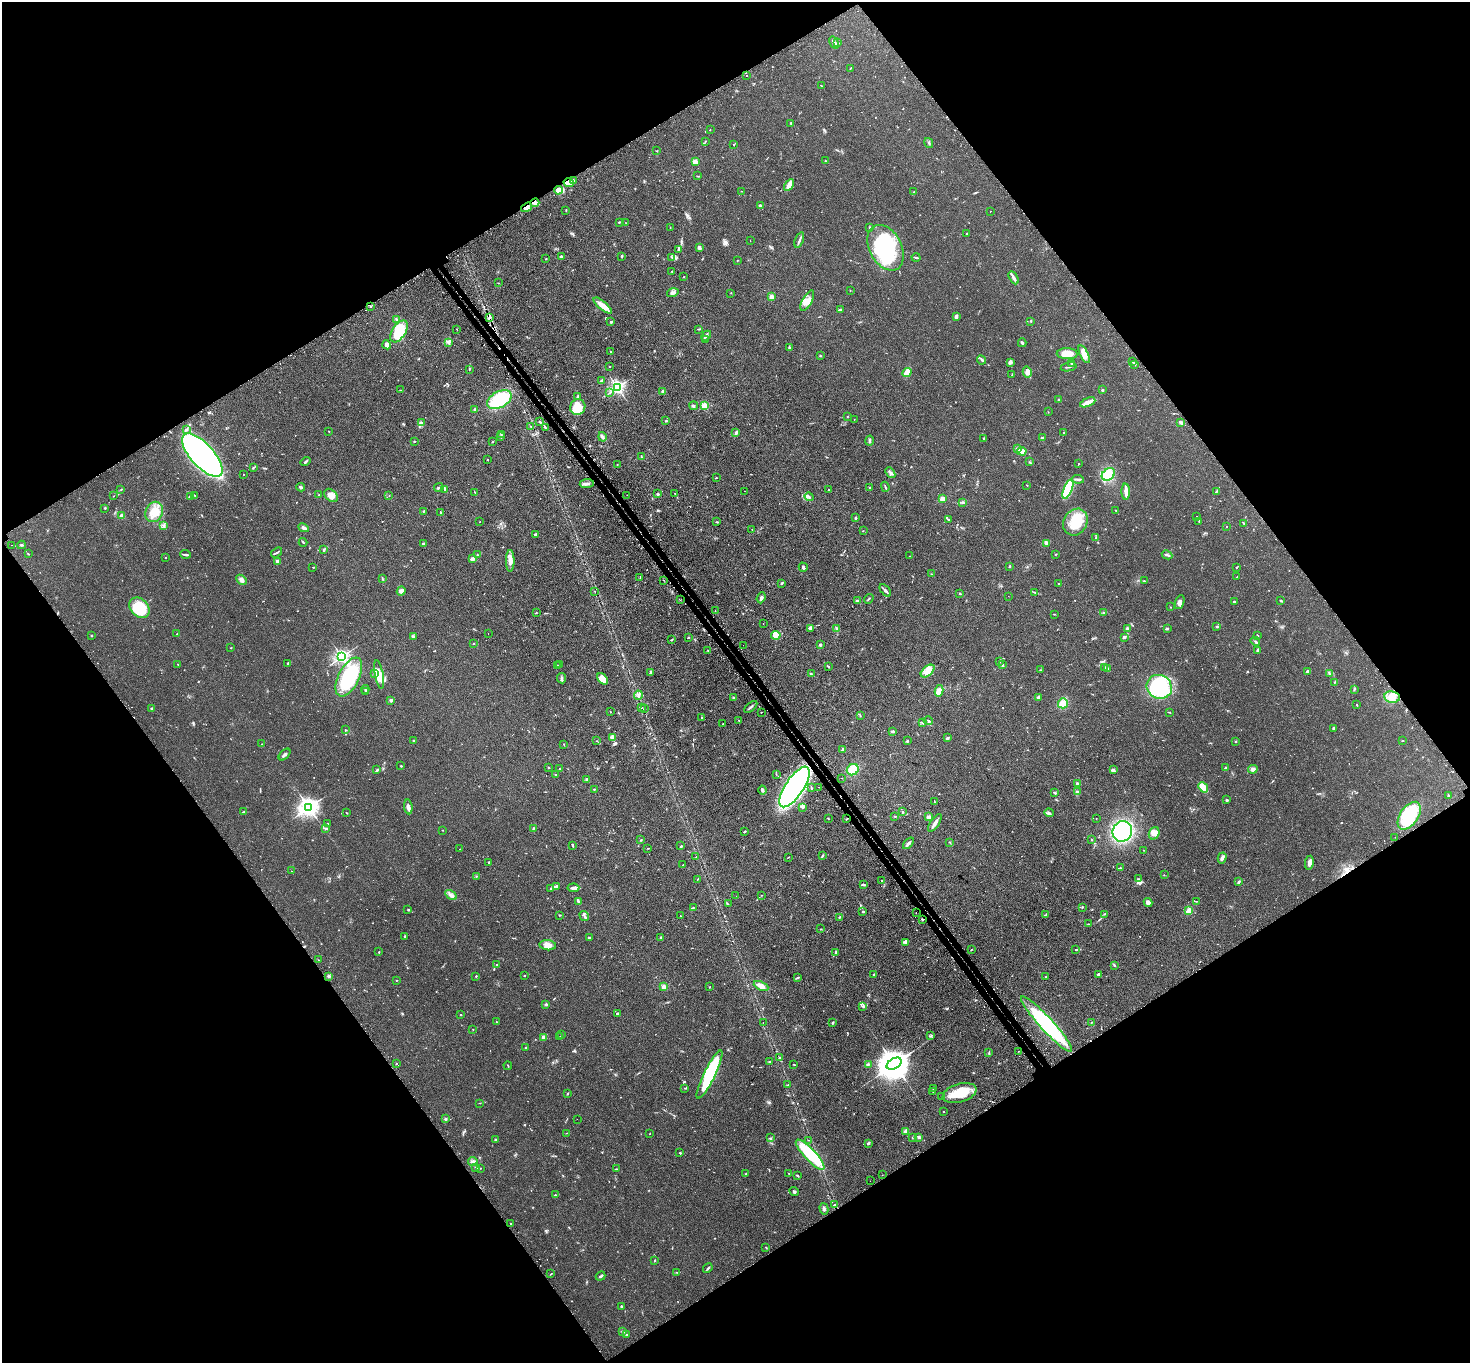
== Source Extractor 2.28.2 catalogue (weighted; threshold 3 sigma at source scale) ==
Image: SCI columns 48-5917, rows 186-5626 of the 5963 x 5953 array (HDU 1 of 3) = the unmasked area's bounding box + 8 px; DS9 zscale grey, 4 x 4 block average (1 PNG px = mean of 4 x 4 image px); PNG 1472 x 1365 px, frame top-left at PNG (2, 2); each listed source drawn as its Kron ellipse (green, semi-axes under 4 px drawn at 4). Shown black and unused: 49% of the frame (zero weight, under 2 of 3 exposures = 4% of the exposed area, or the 3 px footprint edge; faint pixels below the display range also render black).
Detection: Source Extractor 2.28.2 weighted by HDU 2 'WHT'. Background 0.111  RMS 0.0076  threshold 0.0342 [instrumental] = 3 sigma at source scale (4.5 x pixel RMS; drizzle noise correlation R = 1.50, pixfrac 1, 0.05/0.05 arcsec/px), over >= 5 px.
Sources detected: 909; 3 too faint to see at this stretch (4 x 4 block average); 8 inside a brighter object's white glare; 60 cosmic-ray / hot-pixel residue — neither listed nor drawn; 20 coinciding with a brighter row at this scale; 32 inside a brighter listed object's ellipse — not listed separately; of the other 786, all 500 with FLUX_AUTO >= 1.64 (the completeness limit of this list) listed and drawn (286 fainter detections not listed), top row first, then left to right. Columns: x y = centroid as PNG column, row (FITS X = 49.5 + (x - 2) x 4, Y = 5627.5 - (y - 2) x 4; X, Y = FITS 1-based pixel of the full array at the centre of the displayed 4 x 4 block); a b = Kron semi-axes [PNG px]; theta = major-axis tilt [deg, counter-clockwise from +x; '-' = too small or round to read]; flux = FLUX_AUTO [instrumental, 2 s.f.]
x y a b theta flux
834 43 6 2 -58 23
838 43 3 2 - 4.7
850 68 2 2 - 1.9
747 75 2 2 - 6.9
821 85 4 2 - 2.8
791 123 2 2 - 5.8
710 130 2 2 - 1.9
705 142 4 2 - 3.2
929 143 5 2 - 4.6
734 145 2 2 - 1.7
657 151 2 2 - 2.3
695 161 2 2 - 120
826 161 2 2 - 3.2
698 176 2 2 - 2.8
574 181 3 2 - 4.7
569 183 5 3 - 39
789 185 6 3 60 43
558 190 4 3 - 61
741 191 2 2 - 1.7
914 192 2 2 - 2.3
535 203 4 4 - 12
760 206 2 2 - 20
527 207 6 4 33 21
566 210 3 2 - 2.8
990 211 2 2 - 1.8
619 222 2 2 - 4.1
626 223 3 2 - 2
670 227 2 2 - 1.6
870 227 2 2 - 10
967 234 2 2 - 2.4
799 240 8 2 70 9.4
750 241 2 2 - 1.9
699 247 2 2 - 18
886 248 24 16 -62 360
679 249 4 3 - 7.1
622 256 3 2 - 5.9
561 257 3 2 - 6.9
672 257 2 2 - 1.7
916 257 4 2 - 5.4
546 259 3 2 - 2.1
737 260 2 2 - 2.8
672 271 2 2 - 3.2
683 277 2 2 - 2
1014 278 7 2 -60 34
498 283 2 2 - 2.4
850 290 2 2 - 2
673 293 6 3 17 13
731 293 2 2 - 2
772 297 2 2 - 87
807 301 11 5 61 29
371 306 2 2 - 3.1
603 306 11 4 -39 45
841 309 2 2 - 4.1
956 316 3 2 - 12
490 317 3 2 - 11
397 319 3 2 - 4.7
1031 321 2 2 - 3
611 322 2 2 - 6.7
457 329 2 2 - 1.9
698 329 3 2 - 2.7
399 331 12 6 56 180
706 336 6 3 44 12
706 340 2 2 - 4.4
449 342 2 2 - 3.1
1022 343 4 2 - 11
387 345 4 4 - 16
789 348 3 2 - 4.7
611 352 2 2 - 4.1
1067 354 10 5 -1 56
1084 354 9 4 -63 48
820 356 2 2 - 4.3
982 360 5 2 - 5.7
1133 361 2 2 - 1.9
1010 362 4 4 - 9.7
1071 363 3 2 - 3.7
1135 364 2 2 - 3.6
610 366 3 2 - 2.1
1069 367 8 2 12 5.5
469 369 2 2 - 2.9
907 372 5 3 - 75
1027 372 5 4 - 34
1012 375 3 2 - 1.7
602 380 4 2 - 8.2
617 387 2 2 - 1400
400 390 3 2 - 3.2
1102 390 2 2 - 20
610 392 2 2 - 2.3
663 392 2 2 - 59
577 397 3 2 - 5.8
1059 399 2 2 - 7.7
499 400 13 8 29 290
1088 402 8 2 24 45
694 406 4 2 - 4.6
704 406 2 2 - 260
578 407 8 7 - 75
474 409 2 2 - 3.8
1048 412 2 2 - 1.7
848 416 2 2 - 2.1
854 419 2 2 - 1.7
666 421 2 2 - 5.6
540 422 2 2 - 5.1
1181 422 3 2 - 7.6
421 423 4 3 - 7.1
531 426 2 2 - 2.7
545 428 4 2 - 4.5
186 430 3 2 - 5.1
329 431 2 2 - 2.5
736 433 4 3 - 7.9
1064 433 3 2 - 5.1
501 435 2 2 - 3.8
500 437 2 2 - 2.5
602 437 5 3 - 8.1
1042 438 3 2 - 5.2
984 439 3 2 - 6
414 441 2 2 - 4.8
870 441 5 2 - 7.6
492 442 2 2 - 1.8
1018 449 3 2 - 16
1022 451 4 3 - 34
202 455 27 11 -48 1900
641 457 3 2 - 5.2
488 460 2 2 - 3
305 462 5 2 - 7.6
1030 462 3 2 - 3.3
1079 464 2 2 - 2.4
617 465 3 2 - 2.5
253 467 3 2 - 4.1
890 473 6 3 -49 9.5
1108 474 7 5 39 83
243 475 2 2 - 2.1
716 478 2 2 - 2.6
1078 479 6 2 -8 7.8
587 484 7 2 5 13
1027 485 2 2 - 1.7
301 487 4 3 - 6.8
439 487 5 2 - 6.4
885 487 5 2 - 4.1
869 488 2 2 - 1.7
444 489 3 2 - 3.8
1068 489 10 4 69 270
121 490 2 2 - 2.1
828 490 2 2 - 2.3
745 491 2 2 - 2.2
475 492 3 2 - 2.3
1126 492 8 2 -86 46
1216 492 3 2 - 2.5
675 493 2 2 - 3.4
658 494 3 2 - 6.4
195 495 3 2 - 3.4
319 495 2 2 - 2.5
331 495 8 5 -46 32
627 495 2 2 - 3.5
113 496 2 2 - 1.7
190 496 4 2 - 6.2
389 496 2 2 - 1.8
809 497 4 2 - 6.4
942 499 2 2 - 120
962 502 2 2 - 2.6
105 508 3 2 - 3.3
1115 510 2 2 - 1.9
423 511 2 2 - 4.1
154 512 10 8 65 62
441 512 2 2 - 4.1
122 516 2 2 - 91
1197 516 2 2 - 1.6
856 518 2 2 - 5.6
949 519 2 2 - 4
1199 521 3 2 - 4.9
480 522 2 2 - 1.7
717 522 2 2 - 4.1
1075 522 14 11 59 120
1244 523 3 2 - 4.2
164 525 4 2 - 6
1227 526 2 2 - 1.7
304 528 5 2 - 15
752 529 2 2 - 2.1
863 531 2 2 - 1.9
535 534 2 2 - 27
1096 538 3 2 - 3
303 542 4 2 - 3.4
1046 543 4 3 - 7.3
424 544 3 2 - 3.7
11 545 2 2 - 2.5
22 545 4 2 - 4.4
324 550 3 2 - 4.3
277 552 6 2 35 4.8
28 554 3 2 - 1.9
186 554 5 2 - 7.9
1056 554 3 2 - 2.4
477 555 2 2 - 3.6
1167 555 5 2 - 6.9
910 556 2 2 - 1.7
166 557 2 2 - 2
473 559 3 2 - 26
277 561 2 2 - 41
510 561 11 4 90 26
1010 566 3 2 - 3.1
313 567 2 2 - 1.7
803 567 4 3 - 8.2
1236 567 3 2 - 2.8
931 574 2 2 - 2.7
1237 577 2 2 - 2.3
640 578 2 2 - 1.8
382 579 2 2 - 2.2
241 580 6 4 -46 16
663 580 2 2 - 1.9
1144 581 2 2 - 6
782 583 3 2 - 5.6
1059 584 2 2 - 2.9
885 590 7 3 -49 11
401 591 4 4 - 27
595 591 2 2 - 1.8
1035 592 3 2 - 3
960 593 2 2 - 4.6
1008 596 2 2 - 4.5
761 598 5 3 - 9.7
869 599 5 2 - 3.8
680 600 2 2 - 1.8
1281 600 3 2 - 3.1
857 601 2 2 - 35
1180 602 7 3 70 14
1235 602 2 2 - 5.2
1170 607 2 2 - 1.7
139 608 11 8 -46 170
715 611 2 2 - 1.9
1103 612 2 2 - 3.9
536 613 2 2 - 2.4
1054 614 3 2 - 3.1
763 624 2 2 - 2.4
1217 626 2 2 - 17
810 628 3 3 - 5.4
1127 628 2 2 - 33
1168 628 3 2 - 4.6
837 629 2 2 - 3.3
177 634 2 2 - 3.1
488 634 2 2 - 2.1
776 635 5 4 - 16
1257 635 2 2 - 2.5
91 636 2 2 - 2.2
413 636 3 2 - 4.5
688 637 2 2 - 2.5
1124 637 4 2 - 11
671 640 2 2 - 2.6
1255 641 5 2 - 5.4
473 644 2 2 - 1.8
743 645 2 2 - 3
820 645 2 2 - 11
231 648 2 2 - 1.9
708 651 3 2 - 3.6
1257 651 3 2 - 3.9
342 657 2 2 - 1300
999 661 2 2 - 6.2
288 663 3 2 - 6.4
178 664 2 2 - 2
560 664 2 2 - 3.1
557 665 3 2 - 2.8
1002 665 3 2 - 7.5
828 667 2 2 - 4.1
1104 667 2 2 - 6.4
1108 669 2 2 - 7.8
1040 670 2 2 - 2.1
928 671 8 4 40 62
1308 671 4 2 - 15
651 672 4 2 - 6.1
811 673 2 2 - 5.3
374 674 3 2 - 5.4
1329 674 3 2 - 3.4
379 675 15 4 -79 55
349 677 21 10 63 260
561 678 5 2 - 9.7
602 679 6 4 -52 43
1334 682 3 2 - 2.6
1159 687 13 12 - 400
365 689 4 2 - 5.2
1354 689 4 2 - 3
939 691 6 3 80 32
366 692 3 2 - 5.5
638 695 4 2 - 7.5
1038 697 4 3 - 7.2
1392 697 8 6 -10 35
733 698 3 2 - 3.5
391 700 2 2 - 44
1063 703 5 5 - 43
1357 705 2 2 - 2.8
641 707 2 2 - 2.2
751 707 8 2 40 7.9
152 708 2 2 - 8.4
644 709 3 2 - 1.9
610 712 2 2 - 2
761 712 2 2 - 2.5
1169 712 3 2 - 2.4
860 716 3 2 - 3.5
702 717 3 2 - 2.5
739 721 2 2 - 2.6
928 721 5 2 - 5.9
723 723 2 2 - 1.7
923 723 3 2 - 3.7
1334 728 3 2 - 8
345 730 3 2 - 2.2
893 731 3 2 - 4.7
612 738 4 3 - 18
948 738 3 2 - 5.7
1403 740 2 2 - 1.7
414 741 2 2 - 2.4
597 741 2 2 - 2.3
907 741 2 2 - 18
1236 741 2 2 - 2.8
262 744 2 2 - 1.7
564 745 2 2 - 1.6
843 750 4 2 - 11
284 755 7 2 45 11
401 766 2 2 - 2.7
548 767 2 2 - 2.5
1225 768 3 2 - 5.5
560 769 2 2 - 3.6
1253 769 5 4 - 13
377 770 4 2 - 9.1
853 770 6 5 - 70
1113 770 4 2 - 8.8
556 774 2 2 - 7.2
776 774 2 2 - 1.8
842 778 2 2 - 3.9
587 780 2 2 - 56
1077 783 3 2 - 10
794 787 23 9 56 1300
819 787 2 2 - 3.6
1203 787 5 3 - 67
811 788 3 2 - 2.9
594 789 2 2 - 3
762 790 4 2 - 8.7
1055 792 3 2 - 6.9
1077 792 2 2 - 21
1448 795 3 2 - 3.9
1227 800 2 2 - 27
934 801 3 2 - 2.4
308 807 3 3 - 2900
408 807 7 2 -83 17
802 807 3 2 - 4.8
243 812 4 2 - 4.4
902 812 2 2 - 4.4
347 813 2 2 - 3.5
1049 813 5 3 - 7.6
895 816 2 2 - 3
1409 816 15 9 56 230
928 817 2 2 - 34
828 818 3 2 - 3
847 818 2 2 - 2.5
1096 818 2 2 - 3.2
935 823 10 3 55 19
327 824 2 2 - 10
325 828 3 2 - 3.4
533 828 3 2 - 4.3
442 830 2 2 - 2
744 831 4 2 - 3.5
1122 831 10 9 - 420
1154 833 6 5 - 35
1395 837 2 2 - 2.4
1091 839 3 2 - 1.8
641 840 2 2 - 4
950 842 2 2 - 2.2
908 843 7 2 48 12
573 845 4 2 - 4.8
681 846 2 2 - 15
648 848 2 2 - 2.7
460 849 2 2 - 4.2
1144 850 2 2 - 2.9
823 855 3 2 - 3.3
696 857 2 2 - 3.2
788 857 2 2 - 2.3
1222 858 5 3 - 9.7
488 862 2 2 - 2
1309 863 7 3 81 19
683 865 2 2 - 1.6
1120 868 2 2 - 15
292 871 2 2 - 2.7
1164 875 2 2 - 1.7
476 876 2 2 - 1.7
697 879 2 2 - 2.1
1139 879 3 2 - 3.3
882 880 2 2 - 2.6
1239 882 4 2 - 5.8
863 885 4 2 - 9
557 886 3 2 - 5.5
551 888 2 2 - 3.6
573 888 6 3 6 20
451 895 6 3 -31 15
762 895 2 2 - 1.7
736 896 2 2 - 2.4
578 901 4 2 - 8.7
1196 901 4 2 - 3.1
1148 902 4 3 - 23
728 904 3 2 - 2.5
693 907 2 2 - 1.7
1082 907 3 2 - 2
408 910 3 2 - 3.7
1189 911 4 3 - 29
863 912 2 2 - 7.8
916 913 2 2 - 4
1104 914 2 2 - 3.2
559 915 2 2 - 3.1
1045 915 4 2 - 3.3
584 916 5 2 - 8.6
681 916 3 2 - 1.7
840 917 3 2 - 3.9
922 919 3 2 - 3.4
1088 924 2 2 - 2.5
820 929 2 2 - 1.9
405 936 3 2 - 6.8
661 937 2 2 - 11
589 938 2 2 - 11
905 942 4 3 - 9.3
548 945 8 5 -6 34
1076 949 3 2 - 3.2
971 950 3 2 - 2.7
379 952 2 2 - 6.8
836 952 2 2 - 5.4
318 960 2 2 - 3.1
497 965 2 2 - 3.3
1114 965 2 2 - 7.5
874 974 2 2 - 3.9
1098 974 3 2 - 5.3
524 975 2 2 - 6.6
329 976 2 2 - 6.2
476 976 2 2 - 2.6
798 977 4 2 - 5
1046 977 2 2 - 3.8
396 980 2 2 - 2
761 986 8 4 -25 28
664 987 2 2 - 85
709 987 2 2 - 4.2
546 1004 2 2 - 26
862 1006 2 2 - 3.2
618 1013 2 2 - 7.8
461 1015 2 2 - 2.7
497 1022 4 2 - 2.6
1091 1022 2 2 - 2.3
763 1023 2 2 - 2
833 1023 3 2 - 4
1047 1024 37 6 -48 570
473 1029 2 2 - 1.9
562 1035 2 2 - 3.7
930 1036 2 2 - 2.7
544 1037 4 3 - 16
559 1037 3 2 - 2.3
525 1047 2 2 - 8.3
1019 1051 2 2 - 8.9
989 1052 3 2 - 3.6
779 1058 3 2 - 4.3
769 1061 2 2 - 2.7
396 1064 2 2 - 2.6
794 1064 2 2 - 3.6
894 1064 8 5 31 12000
868 1065 3 2 - 2.8
508 1066 4 2 - 2.3
710 1075 27 5 64 320
788 1085 2 2 - 3.8
685 1088 2 2 - 2
934 1088 3 2 - 6.9
933 1092 2 2 - 1.8
959 1093 17 9 16 130
567 1094 2 2 - 2.5
942 1096 2 2 - 2.3
479 1103 3 2 - 1.9
944 1112 2 2 - 2.2
446 1119 2 2 - 34
577 1119 2 2 - 3.6
906 1131 4 2 - 23
566 1133 2 2 - 1.8
650 1134 2 2 - 2.6
912 1137 2 2 - 1.8
919 1137 3 3 - 7.1
771 1138 3 2 - 2.7
496 1139 3 2 - 3.8
808 1140 2 2 - 2
868 1143 3 2 - 7.2
680 1153 2 2 - 7.3
810 1155 20 5 -47 250
473 1161 5 3 - 9.6
476 1168 2 2 - 2.4
480 1168 2 2 - 5
616 1169 2 2 - 2.7
746 1173 3 2 - 3.6
789 1174 3 2 - 2.3
882 1175 2 2 - 1.7
798 1176 3 2 - 3.3
870 1181 2 2 - 1.8
794 1191 5 2 - 5.7
555 1195 2 2 - 2.9
834 1204 2 2 - 8
824 1209 6 2 -73 8.1
511 1223 2 2 - 3.2
766 1247 2 2 - 2.3
655 1260 2 2 - 5
708 1268 5 2 - 6
676 1272 2 2 - 2.2
551 1274 3 2 - 2.7
601 1276 5 2 - 7.1
621 1307 3 2 - 6.4
623 1332 3 3 - 5.3
626 1335 2 2 - 3.7
Overlapping masked pixels (flux is a lower limit): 8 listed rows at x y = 569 183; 558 190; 527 207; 490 317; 847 818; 922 919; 1047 1024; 834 1204
Diffuse or blended objects may show on this block-average render without a row.